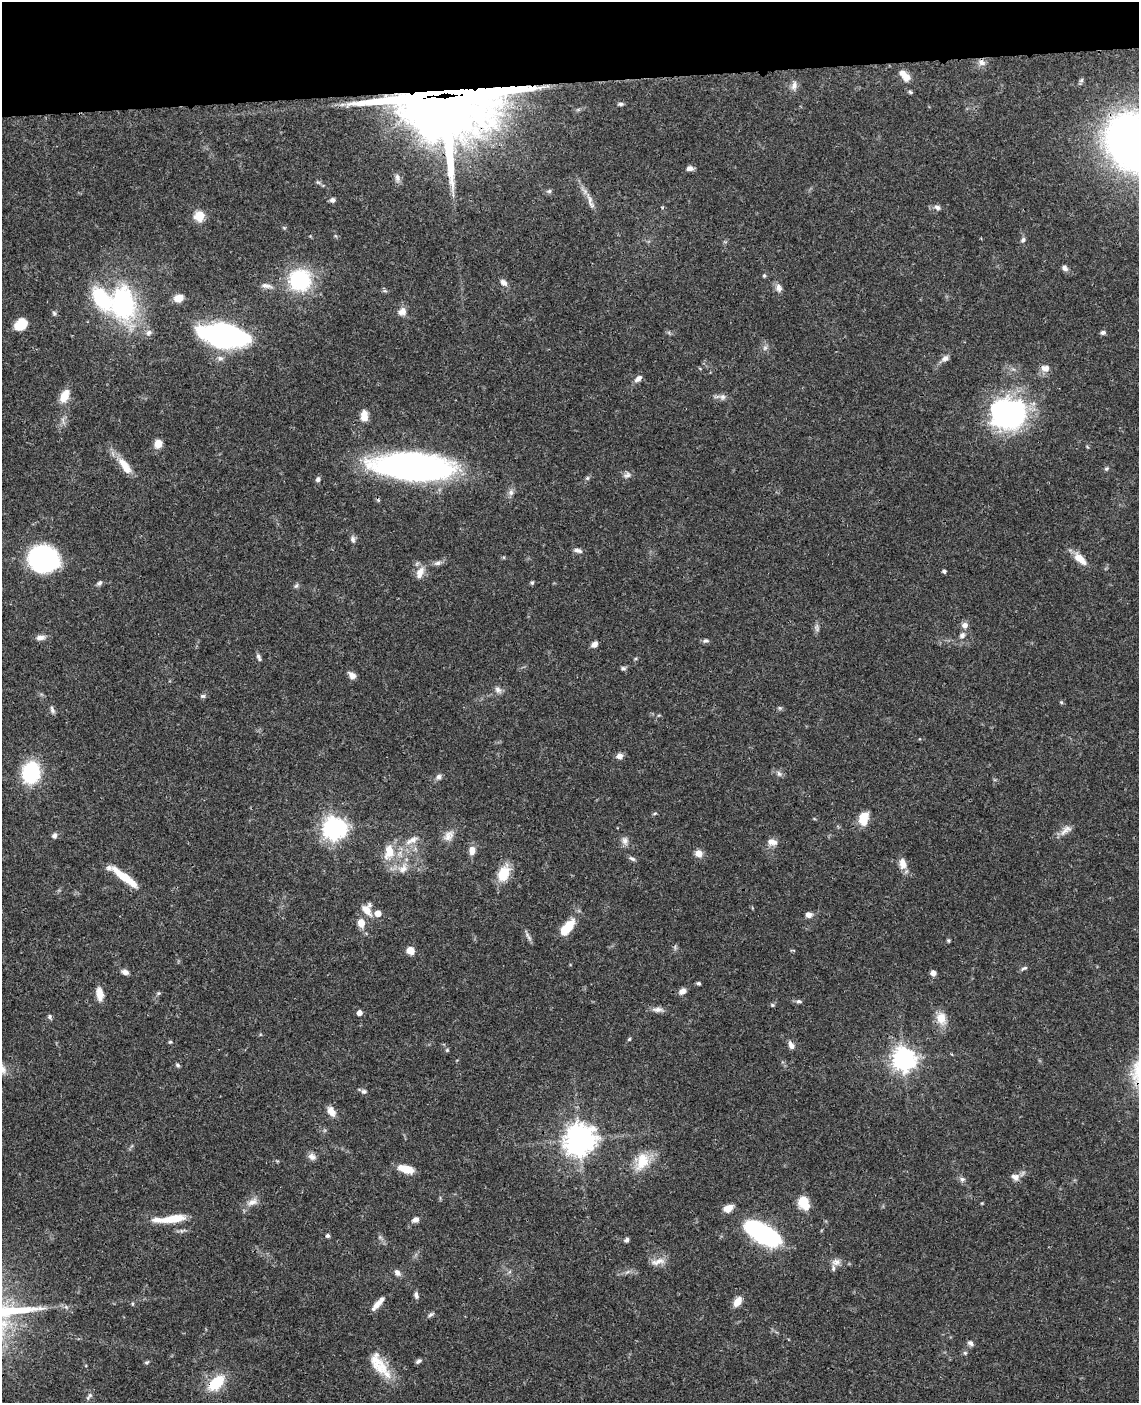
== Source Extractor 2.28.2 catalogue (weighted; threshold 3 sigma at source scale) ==
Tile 3 of 4 x 3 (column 3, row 1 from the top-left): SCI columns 2391-3527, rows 3058-4458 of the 4780 x 4613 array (HDU 1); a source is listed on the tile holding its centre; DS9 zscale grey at full resolution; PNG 1141 x 1405 px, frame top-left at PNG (2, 2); no overlay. Shown black and unused: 6% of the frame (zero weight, under 3 of 4 exposures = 6% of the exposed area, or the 3 px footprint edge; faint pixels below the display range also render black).
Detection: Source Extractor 2.28.2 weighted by HDU 2 'WHT'; one run over the whole footprint, this tile lists its part. Background 0.0453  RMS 0.0029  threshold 0.0129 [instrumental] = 3 sigma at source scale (4.5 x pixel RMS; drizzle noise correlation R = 1.50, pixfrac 1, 0.05/0.05 arcsec/px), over >= 5 px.
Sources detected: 157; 1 too faint to see at this stretch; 2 inside a brighter object's white glare — not listed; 7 inside a brighter listed object's ellipse — not listed separately; the other 147 listed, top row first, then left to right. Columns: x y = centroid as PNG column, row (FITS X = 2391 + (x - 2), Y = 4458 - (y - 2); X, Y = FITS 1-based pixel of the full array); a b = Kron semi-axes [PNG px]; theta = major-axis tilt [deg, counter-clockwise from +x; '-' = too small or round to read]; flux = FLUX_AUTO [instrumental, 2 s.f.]
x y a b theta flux
981 62 10 8 -23 1.6
903 73 12 8 -31 2
794 86 14 8 79 1.5
910 92 6 4 -24 0.44
444 98 38 26 2 2500
621 104 7 4 1 0.62
1133 143 36 27 -54 320
690 168 8 6 0 1.3
397 177 11 7 -79 1.2
318 182 7 4 -19 0.46
549 191 6 5 - 0.52
333 200 6 5 - 1
590 200 14 7 -79 1.7
937 207 8 6 -19 0.97
199 216 6 5 - 15
1023 240 7 5 47 0.64
1065 268 8 6 -38 1
764 275 5 4 - 0.41
300 280 24 23 - 21
504 283 10 7 -43 1.4
266 286 17 6 -11 1.6
779 288 11 8 -75 1.4
178 298 9 7 21 3.2
122 303 48 33 -82 37
402 311 11 10 - 1.8
54 313 6 6 - 0.55
21 324 11 9 30 7.7
1103 332 7 5 10 0.65
224 335 35 15 -9 86
220 358 8 7 - 1.1
945 358 10 7 34 1.3
1045 368 10 8 0 2.1
638 378 11 6 41 1.3
64 396 16 10 63 3.9
722 397 9 8 - 1.1
1010 415 34 26 39 54
364 416 13 8 -88 2.6
158 444 9 7 72 2.9
125 466 27 10 -54 4.6
413 467 73 24 -4 110
1106 468 6 4 34 0.46
627 475 10 7 29 1.1
587 478 6 5 - 0.47
318 479 7 5 74 0.78
511 492 9 8 - 1.1
353 539 9 7 -76 0.9
578 550 12 5 -15 1
43 558 22 19 -8 55
1080 559 18 8 -43 3.9
438 563 10 6 16 1.1
944 571 5 4 - 0.54
420 573 17 9 66 2.6
99 583 8 5 40 0.72
532 583 5 4 - 0.42
296 586 8 5 53 0.57
965 625 8 8 - 1.4
816 628 11 5 -80 0.85
962 635 9 7 46 1.1
40 638 13 7 7 1.5
706 641 7 6 - 0.71
594 644 7 6 - 1.4
259 657 9 4 -68 0.76
623 668 6 6 - 0.6
352 675 10 7 -47 1.6
498 690 10 7 -45 1.1
203 696 7 5 0 0.58
1061 702 5 4 - 0.35
780 708 6 4 -44 0.44
52 710 11 5 -67 0.84
619 756 8 7 - 1.5
31 772 14 12 79 28
779 774 8 6 -72 0.79
439 777 7 7 - 0.91
655 813 6 3 19 0.33
863 818 14 9 74 5.1
333 828 9 8 - 170
1066 830 20 8 39 2.1
54 836 6 6 - 0.96
449 836 17 11 50 2.5
412 840 23 8 27 3.1
625 841 11 8 -85 1.4
772 842 14 8 -8 1.7
472 850 10 7 87 2.3
389 852 24 14 79 6
699 853 9 8 - 2.1
632 859 10 4 -33 0.7
903 863 14 8 -80 2.5
403 869 15 11 28 3
503 874 19 12 67 6.6
125 877 34 7 -37 8
367 909 16 12 -71 3.5
809 915 7 6 - 1.6
361 923 10 8 -78 2.8
567 927 22 10 50 6.4
528 936 14 4 -53 0.95
948 940 5 4 - 0.35
410 950 6 6 - 4
1024 968 10 5 25 0.63
125 972 8 6 -23 1.2
933 973 5 5 - 1.8
698 983 4 3 - 0.52
682 991 8 6 30 1.7
159 993 6 4 70 0.38
100 994 16 8 -84 2.9
799 1001 8 5 -8 0.63
772 1005 6 4 -22 0.41
657 1010 15 6 -2 1.4
359 1013 5 5 - 1.7
50 1017 7 6 - 0.58
941 1018 18 13 -76 3.8
629 1039 5 4 - 0.36
170 1042 5 4 - 0.39
791 1045 10 6 -64 1.3
447 1050 5 5 - 0.39
904 1059 8 8 - 230
178 1065 6 4 -41 0.48
364 1091 8 6 -13 0.8
331 1111 13 8 -59 2.3
579 1140 10 10 - 390
312 1157 10 8 -27 1.3
642 1161 28 15 68 6.7
406 1169 17 8 -16 4.5
1015 1177 11 8 -27 1.7
962 1179 7 7 - 0.84
252 1202 15 9 24 2.2
804 1203 13 9 -65 6.7
728 1208 10 7 29 2.7
173 1219 29 8 9 6.7
416 1220 8 6 25 1.3
762 1234 32 18 -28 38
328 1236 4 4 - 0.66
627 1240 5 5 - 0.72
658 1262 21 8 13 2.3
836 1262 12 8 -3 1.6
397 1273 9 7 -51 1.2
416 1295 8 5 -75 0.9
738 1301 11 7 56 2.9
132 1304 5 3 - 0.3
378 1304 20 6 47 2.3
431 1314 8 5 30 0.66
970 1343 8 6 -39 0.85
965 1353 6 5 - 0.45
418 1361 8 5 34 0.76
147 1362 7 4 26 0.44
381 1367 36 16 -43 7.4
216 1383 17 10 43 11
88 1398 7 6 - 0.66
Overlapping masked pixels (flux is a lower limit): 5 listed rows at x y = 444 98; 1133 143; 224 335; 413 467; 216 1383
Isophote crosses this tile's border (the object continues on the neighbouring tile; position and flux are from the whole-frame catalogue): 1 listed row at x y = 1133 143